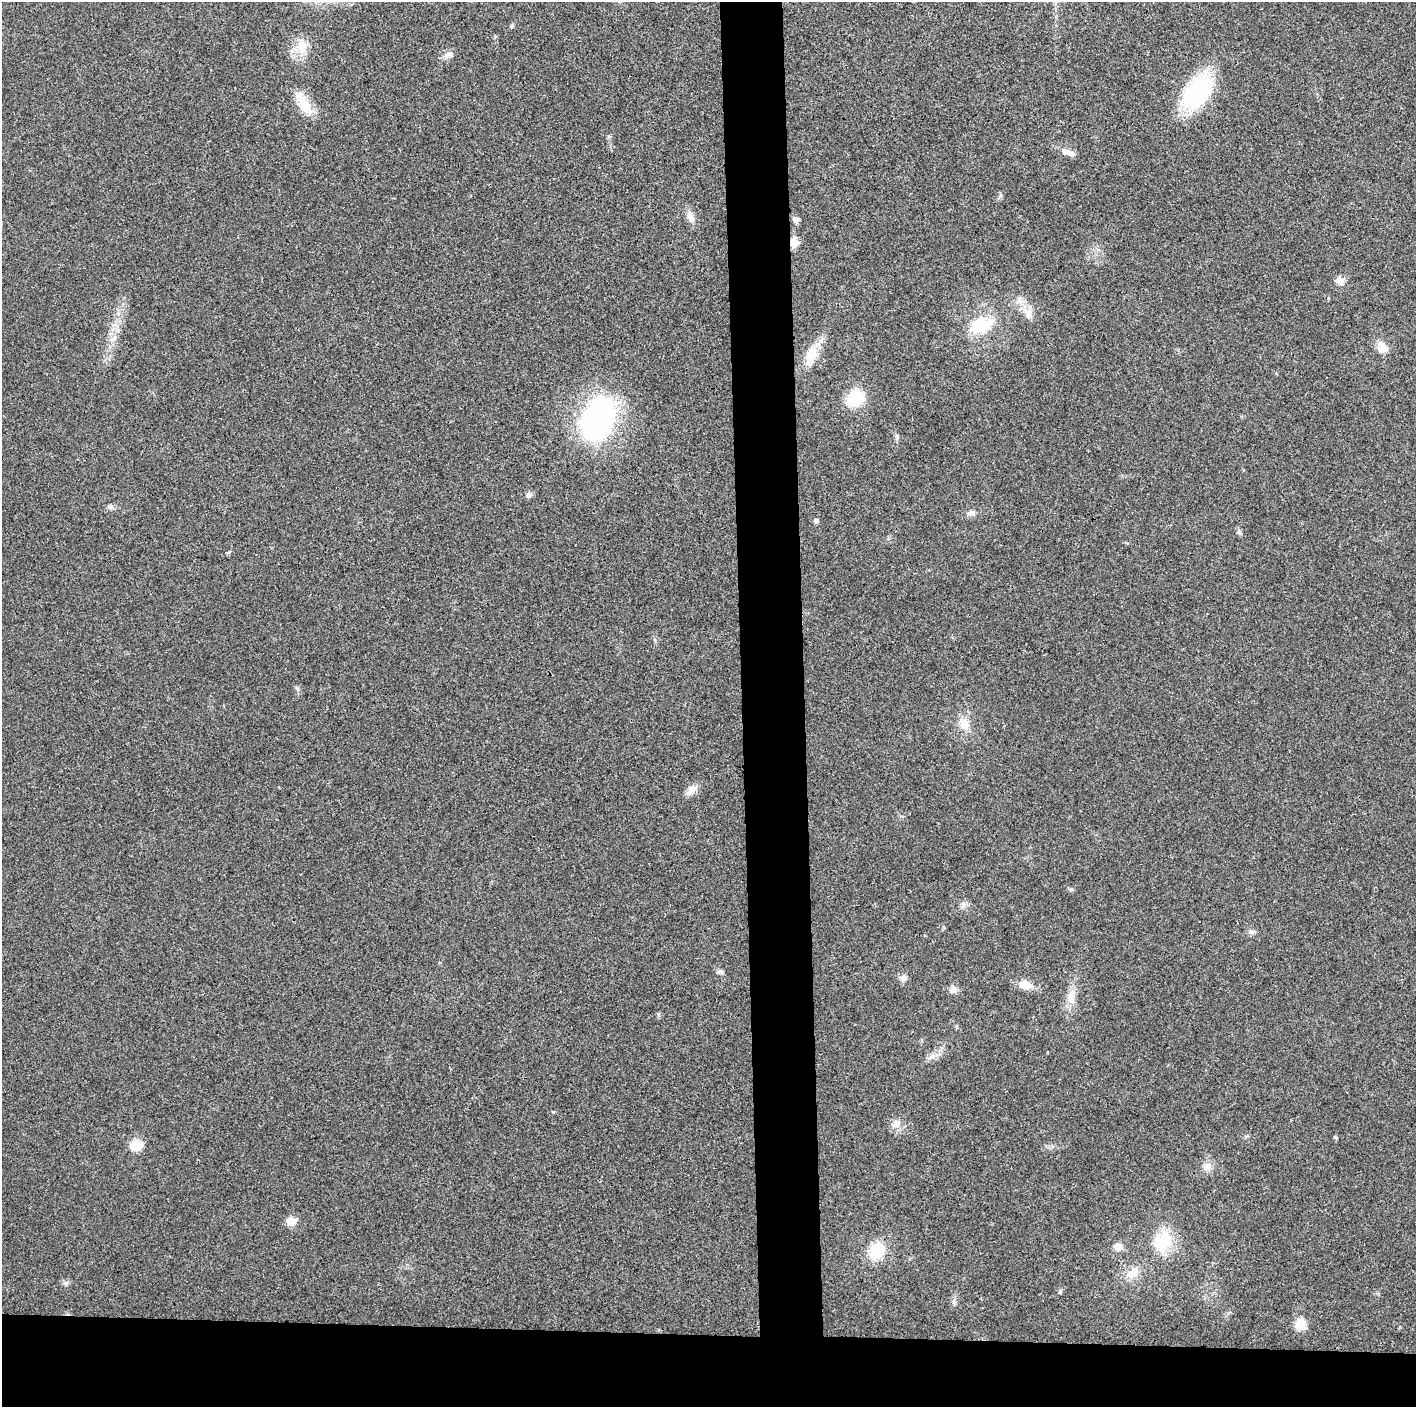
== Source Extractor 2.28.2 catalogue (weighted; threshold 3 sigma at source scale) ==
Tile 8 of 3 x 3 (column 2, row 3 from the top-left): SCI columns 1415-2828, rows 6-1410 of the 4242 x 4224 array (HDU 1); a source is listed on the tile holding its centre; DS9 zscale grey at full resolution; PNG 1418 x 1409 px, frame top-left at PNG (2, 2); no overlay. Shown black and unused: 9% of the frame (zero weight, under 3 of 4 exposures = <1% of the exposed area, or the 3 px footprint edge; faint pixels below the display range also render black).
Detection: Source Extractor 2.28.2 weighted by HDU 2 'WHT'; one run over the whole footprint, this tile lists its part. Background 0.0201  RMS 0.0055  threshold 0.0247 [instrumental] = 3 sigma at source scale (4.5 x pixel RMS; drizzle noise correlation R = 1.50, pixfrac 1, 0.05/0.05 arcsec/px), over >= 5 px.
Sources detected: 45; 1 inside a brighter listed object's ellipse — not listed separately; the other 44 listed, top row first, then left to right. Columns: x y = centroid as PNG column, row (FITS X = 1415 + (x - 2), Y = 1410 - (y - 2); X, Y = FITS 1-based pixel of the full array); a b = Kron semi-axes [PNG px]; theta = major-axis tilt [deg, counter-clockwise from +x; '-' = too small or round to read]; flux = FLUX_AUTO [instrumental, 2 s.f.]
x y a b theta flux
301 46 17 12 -85 9.3
449 54 11 6 8 2.3
1197 93 30 20 55 64
304 104 27 11 -57 13
609 136 6 4 -1 0.71
1066 152 12 8 -21 3.3
690 217 16 8 -73 4
796 219 7 6 - 2.2
794 243 6 5 - 17
1340 281 10 8 -67 3.1
1328 298 4 3 - 0.46
1029 314 15 9 90 4.5
981 325 28 15 19 21
1382 347 12 10 -49 6.2
811 354 23 14 60 11
855 398 16 13 30 22
597 419 43 26 67 130
897 437 11 4 -79 1.2
529 495 7 7 - 1.9
110 507 9 6 26 1.5
971 513 10 6 8 1.9
816 520 7 6 - 1.2
297 688 6 4 -88 0.88
964 724 15 12 -89 6.9
692 789 15 10 36 4.2
963 905 8 7 - 2.1
1251 932 8 6 11 1.5
719 972 8 6 30 1.3
903 978 8 8 - 2.7
1025 985 13 9 -14 7.4
953 990 9 9 - 2.6
1071 997 21 9 -80 5.9
896 1124 10 10 - 3.9
1335 1137 4 4 - 0.74
136 1146 13 10 12 8.7
1208 1166 12 9 24 3.5
291 1221 10 9 - 5.5
1162 1242 30 25 48 19
1118 1247 9 8 - 4.2
877 1251 16 12 51 20
1133 1273 15 12 33 6.9
66 1283 7 4 17 1
954 1301 7 4 72 1.1
1300 1324 15 13 78 6.1
Overlapping masked pixels (flux is a lower limit): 1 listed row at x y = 794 243
Unlisted compact peaks at least as high as the median listed source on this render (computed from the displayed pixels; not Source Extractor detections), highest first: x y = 553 1112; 1060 1291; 1071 889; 933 1056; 511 26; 658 1014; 1001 195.